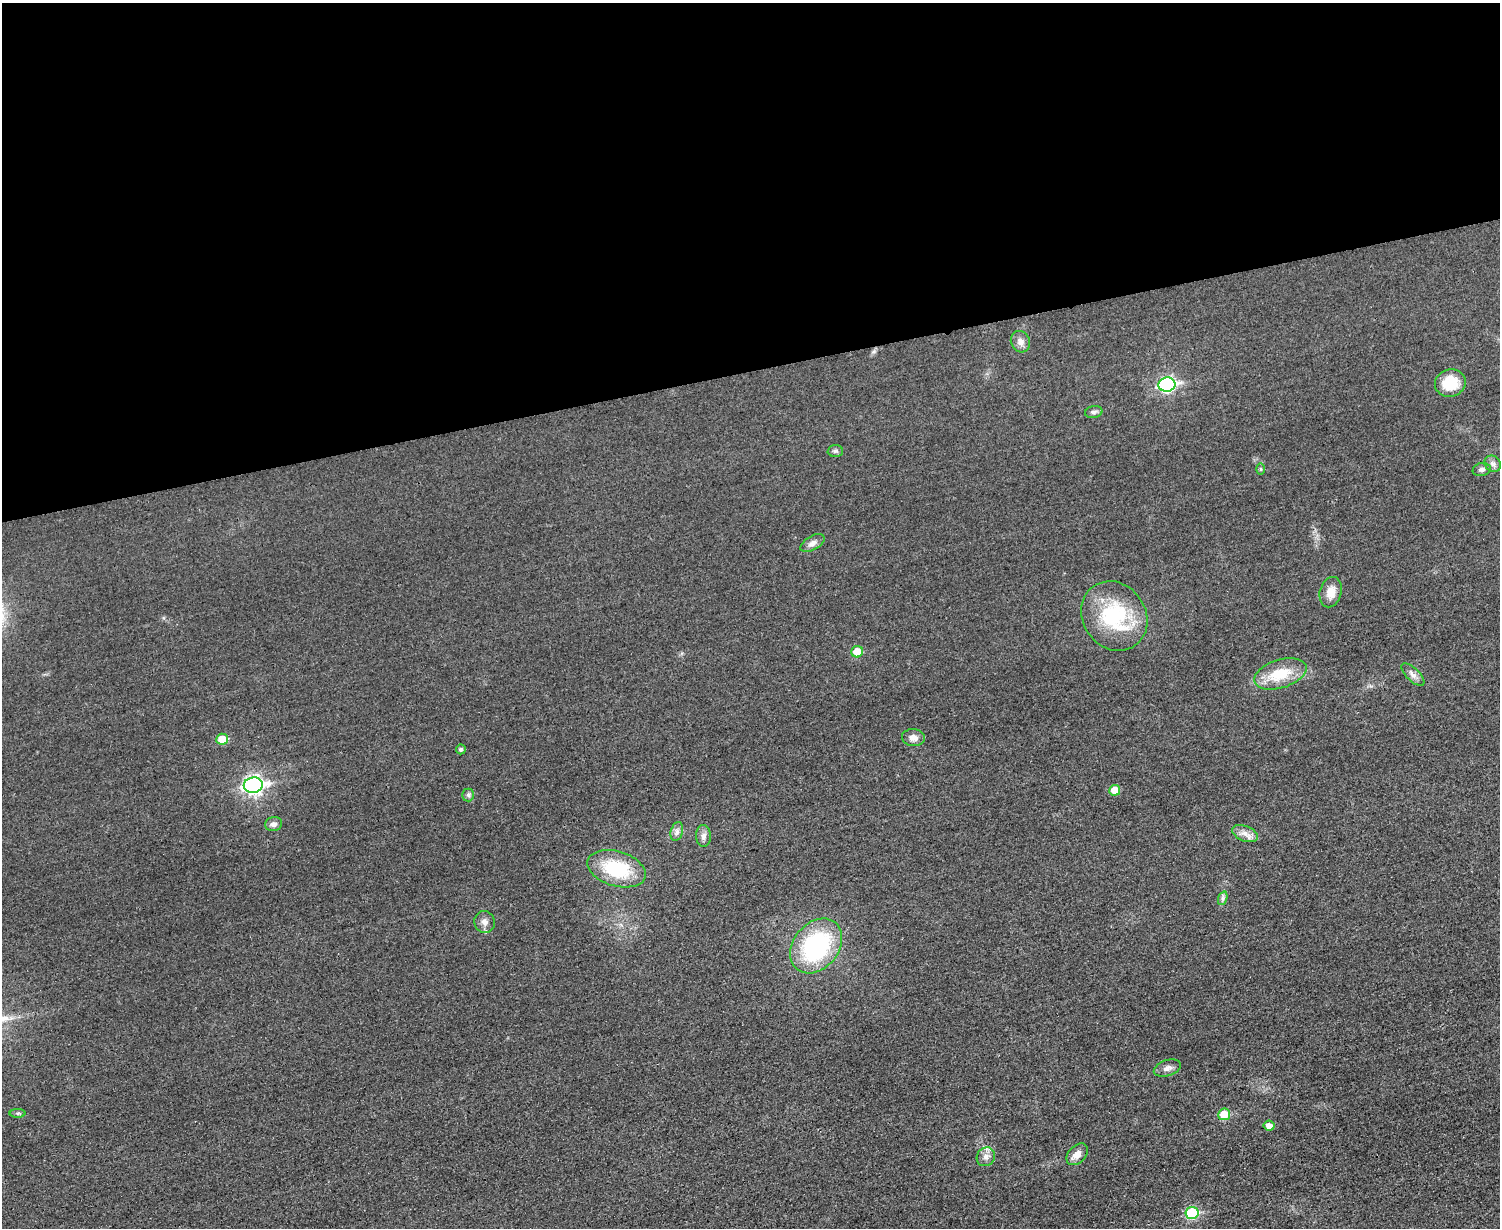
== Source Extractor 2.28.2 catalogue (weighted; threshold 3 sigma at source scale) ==
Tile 2 of 3 x 4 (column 2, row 1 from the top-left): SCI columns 1651-3148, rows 3693-4918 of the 4919 x 4934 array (HDU 1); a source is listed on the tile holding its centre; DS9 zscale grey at full resolution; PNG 1502 x 1230 px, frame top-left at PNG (2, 3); each listed source drawn as its Kron ellipse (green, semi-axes under 4 px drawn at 4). Shown black and unused: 30% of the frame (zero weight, under 3 of 4 exposures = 2% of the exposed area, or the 3 px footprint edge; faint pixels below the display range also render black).
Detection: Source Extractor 2.28.2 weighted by HDU 2 'WHT'; one run over the whole footprint, this tile lists its part. Background 0.0153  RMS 0.0057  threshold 0.0258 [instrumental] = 3 sigma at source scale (4.5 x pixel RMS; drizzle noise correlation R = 1.50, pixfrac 1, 0.05/0.05 arcsec/px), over >= 5 px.
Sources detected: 35; all 35 listed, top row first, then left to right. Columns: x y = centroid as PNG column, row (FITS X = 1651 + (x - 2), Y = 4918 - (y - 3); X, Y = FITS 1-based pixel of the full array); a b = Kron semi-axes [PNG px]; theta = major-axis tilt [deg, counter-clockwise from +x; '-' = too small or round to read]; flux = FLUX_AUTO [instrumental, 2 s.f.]
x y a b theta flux
1020 342 11 9 -64 3.6
1450 383 15 13 20 17
1167 385 8 7 - 110
1094 412 9 6 11 1.6
835 451 7 6 - 1.3
1493 464 9 7 -41 2.2
1261 469 6 4 -90 0.81
1482 470 9 6 12 1.7
812 543 13 7 29 2.9
1331 592 15 10 75 6.4
1114 616 36 31 -55 45
857 652 6 5 - 10
1280 674 27 14 17 18
1413 675 15 6 -44 2.8
913 738 11 8 -6 3.6
222 739 6 5 - 12
461 749 5 4 - 1.3
253 785 9 7 9 200
1115 790 5 5 - 10
468 795 6 6 - 1.2
274 824 8 7 - 2.5
677 832 10 6 74 2.1
1245 834 13 7 -23 3.9
703 836 11 7 -89 2.8
616 869 30 17 -17 33
1223 898 7 4 72 1.3
485 922 11 10 - 3.2
816 946 30 22 51 72
1167 1068 14 7 19 3.1
18 1113 8 4 0 0.98
1224 1114 6 5 - 15
1269 1126 5 5 - 4.2
1077 1154 12 8 47 4.5
986 1157 10 9 - 3.1
1192 1213 6 6 - 36